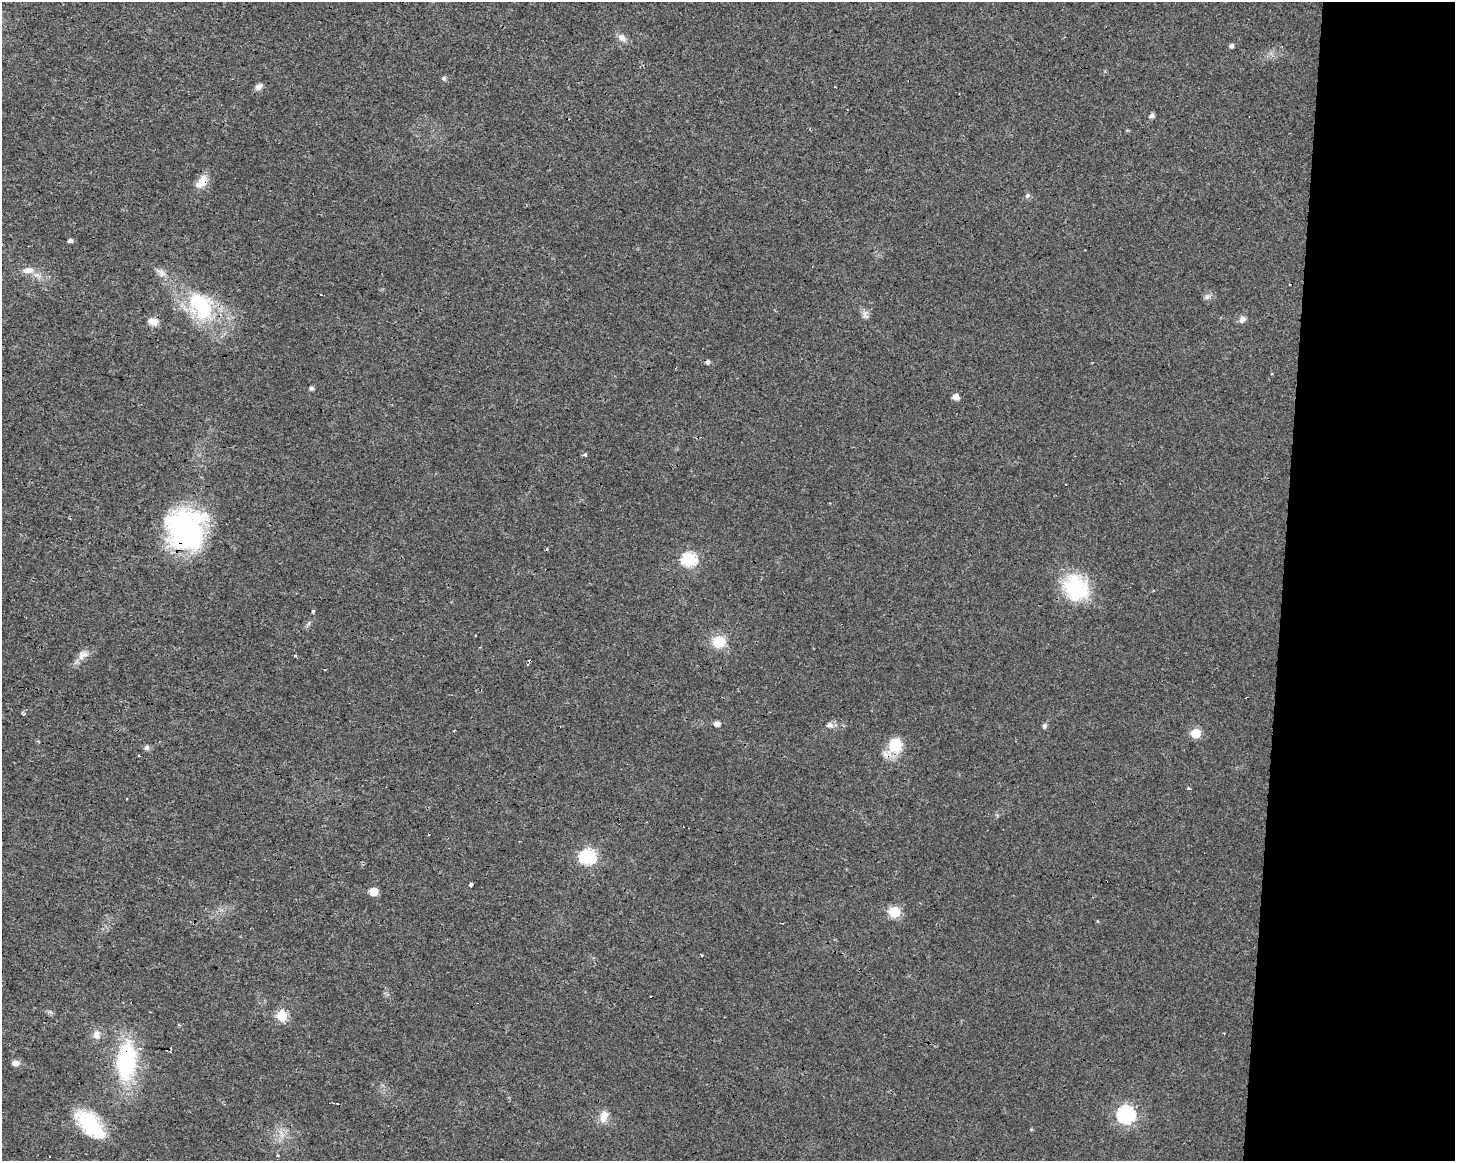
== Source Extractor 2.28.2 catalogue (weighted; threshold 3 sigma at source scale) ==
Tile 9 of 3 x 4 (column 3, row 3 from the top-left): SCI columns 3188-4640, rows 1159-2317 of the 4865 x 4639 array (HDU 1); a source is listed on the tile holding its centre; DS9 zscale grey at full resolution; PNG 1457 x 1163 px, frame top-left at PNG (2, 2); no overlay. Shown black and unused: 12% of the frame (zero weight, under 3 of 4 exposures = <1% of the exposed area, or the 3 px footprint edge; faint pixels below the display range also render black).
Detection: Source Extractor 2.28.2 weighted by HDU 2 'WHT'; one run over the whole footprint, this tile lists its part. Background 0.0168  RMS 0.0031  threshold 0.0137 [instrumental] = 3 sigma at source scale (4.5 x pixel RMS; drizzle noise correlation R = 1.50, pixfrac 1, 0.0396/0.0396 arcsec/px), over >= 5 px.
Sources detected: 73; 1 inside a brighter object's white glare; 21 cosmic-ray / hot-pixel residue — not listed; the other 51 listed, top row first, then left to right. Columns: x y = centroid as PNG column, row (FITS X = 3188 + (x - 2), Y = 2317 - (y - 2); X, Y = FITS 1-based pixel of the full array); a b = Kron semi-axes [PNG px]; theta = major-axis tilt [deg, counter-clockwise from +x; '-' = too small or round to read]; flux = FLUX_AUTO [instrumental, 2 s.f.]
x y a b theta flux
621 37 11 7 -31 1.6
1231 46 5 4 - 0.9
444 78 6 5 - 0.51
259 87 10 6 40 1.3
1152 116 6 5 - 1
202 182 19 11 50 3.6
1027 195 6 6 - 0.69
70 241 5 4 - 0.97
28 270 15 8 1 2.4
161 273 13 8 -46 1.7
1207 297 9 5 21 0.88
202 306 35 31 -89 21
865 314 13 7 -72 1.4
1242 319 10 8 58 1.2
153 322 13 9 -10 2.3
311 388 5 5 - 0.69
956 397 5 5 - 2.4
586 454 3 3 - 1.1
186 530 44 40 -82 50
689 559 7 6 - 40
1075 588 26 22 -63 24
313 610 3 3 - 3.3
719 642 11 11 - 8.2
82 655 15 10 33 2.2
295 655 3 3 - 1.4
1247 698 3 2 - 0.31
23 714 4 3 - 1.6
717 723 6 5 - 1.6
830 725 7 7 - 1.4
1044 726 7 6 - 0.63
454 731 3 2 - 0.24
1196 733 6 6 - 11
895 745 17 16 - 8.7
147 747 7 7 - 0.82
1188 789 4 3 - 1
588 857 7 7 - 49
471 884 3 3 - 6.1
373 891 5 5 - 7.3
895 912 6 6 - 17
701 955 3 3 - 0.31
50 1012 8 4 -37 0.55
281 1015 6 6 - 18
179 1025 3 3 - 0.52
96 1034 12 8 47 1.8
126 1061 44 21 84 31
15 1063 9 6 10 1.4
1126 1115 8 7 - 74
604 1116 15 10 73 2.9
90 1125 39 18 -45 17
281 1133 12 4 -67 1.3
277 1155 3 3 - 3
Overlapping masked pixels (flux is a lower limit): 4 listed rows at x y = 202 182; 186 530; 1247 698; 126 1061